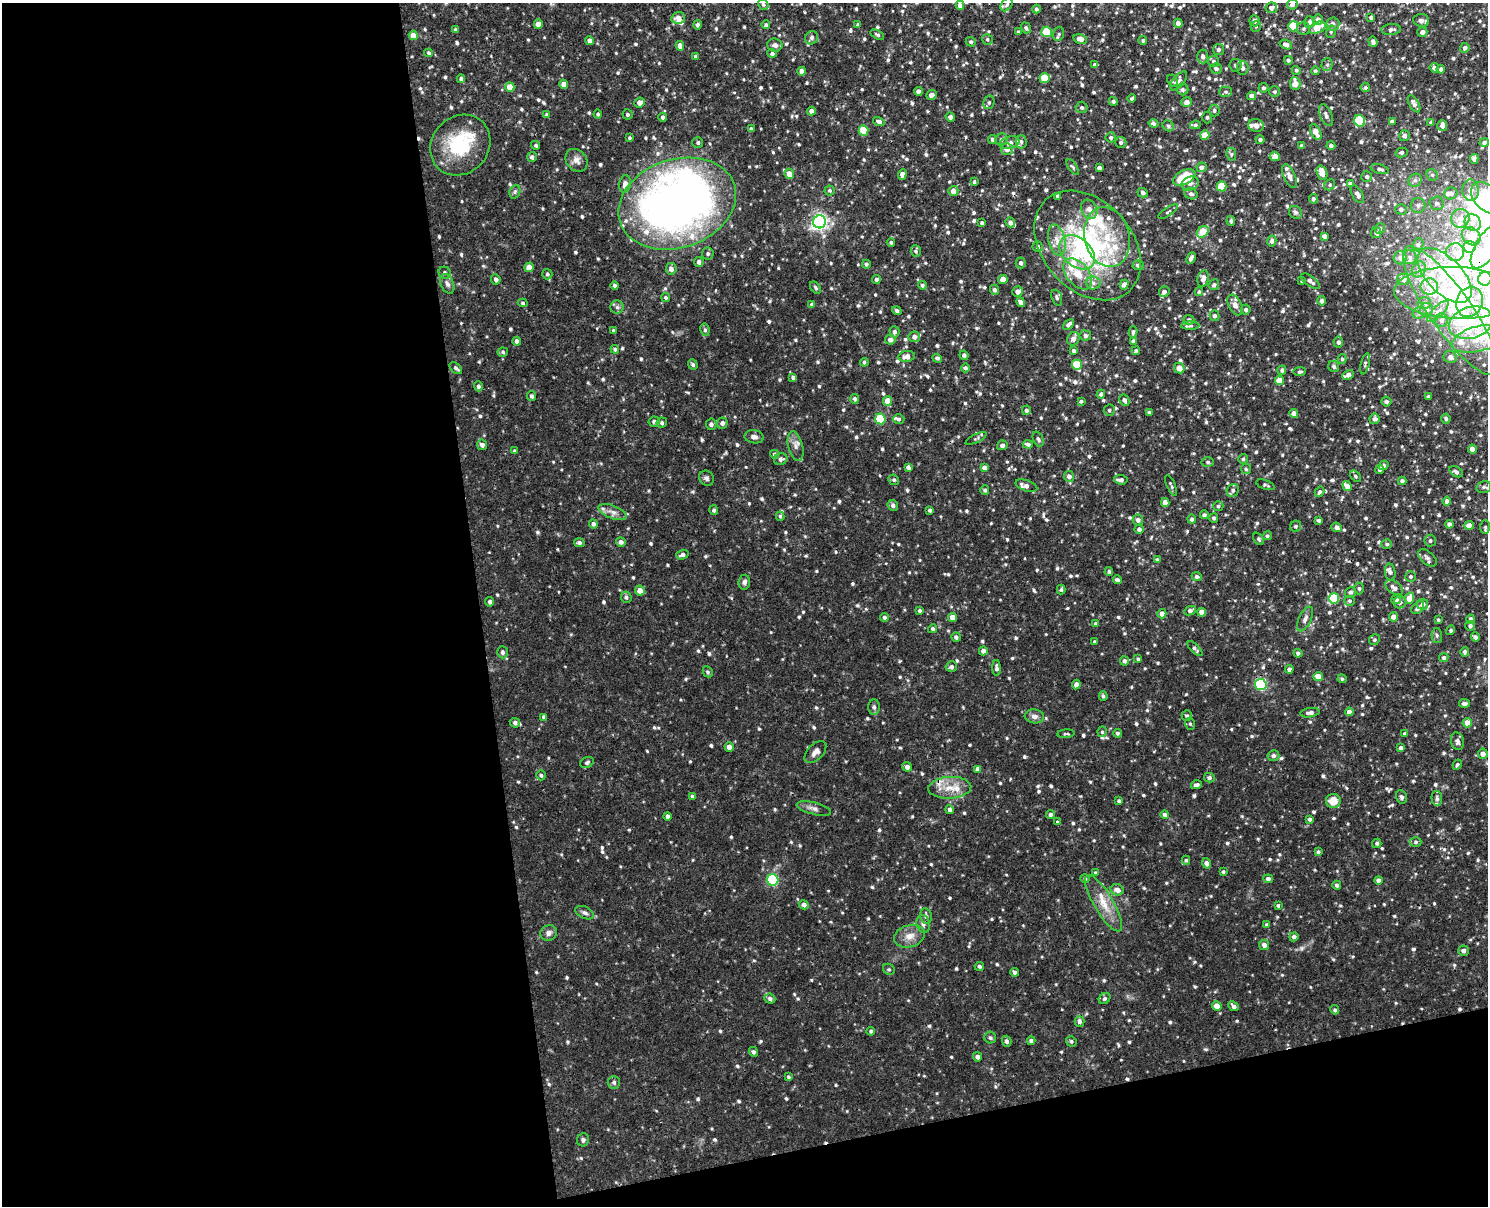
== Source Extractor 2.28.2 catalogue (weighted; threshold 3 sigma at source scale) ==
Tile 10 of 3 x 4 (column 1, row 4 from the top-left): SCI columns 151-1636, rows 60-1263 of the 4867 x 4930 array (HDU 1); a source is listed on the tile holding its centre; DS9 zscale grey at full resolution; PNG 1490 x 1208 px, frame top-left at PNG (2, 3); each listed source drawn as its Kron ellipse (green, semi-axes under 4 px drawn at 4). Shown black and unused: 37% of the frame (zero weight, under 3 of 4 exposures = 6% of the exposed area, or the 3 px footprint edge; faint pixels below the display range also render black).
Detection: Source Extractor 2.28.2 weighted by HDU 2 'WHT'; one run over the whole footprint, this tile lists its part. Background 0.0315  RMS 0.0032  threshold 0.0143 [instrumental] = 3 sigma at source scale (4.5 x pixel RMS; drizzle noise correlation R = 1.50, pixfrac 1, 0.05/0.05 arcsec/px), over >= 5 px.
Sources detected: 1076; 5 inside a brighter object's white glare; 5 cosmic-ray / hot-pixel residue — neither listed nor drawn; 50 inside a brighter listed object's ellipse — not listed separately; of the other 1016, all 500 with FLUX_AUTO >= 0.529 (the completeness limit of this list) listed and drawn (516 fainter detections not listed), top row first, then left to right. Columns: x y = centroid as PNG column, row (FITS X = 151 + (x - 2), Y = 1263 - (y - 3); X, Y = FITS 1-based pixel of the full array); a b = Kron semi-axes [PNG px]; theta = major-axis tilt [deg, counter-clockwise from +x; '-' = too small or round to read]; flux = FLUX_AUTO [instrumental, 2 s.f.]
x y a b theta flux
763 4 6 5 - 0.58
1007 4 7 5 51 0.81
1292 4 5 5 - 1.3
960 5 4 4 - 1.7
1271 8 5 5 - 1.3
1036 9 4 4 - 0.67
1371 17 4 4 - 0.75
678 18 7 6 - 2
1318 20 5 5 - 1.5
1421 20 8 6 -6 1.4
1255 21 5 5 - 1
1309 22 6 5 - 0.9
1178 23 4 4 - 1.2
538 24 4 4 - 3
1333 24 6 6 - 1.5
698 25 4 4 - 0.75
766 25 4 4 - 0.64
858 25 4 3 - 0.57
1256 26 5 5 - 0.58
1293 26 5 5 - 10
1026 28 6 4 -54 0.66
1304 28 6 6 - 0.75
1317 28 9 5 24 5.5
1391 29 9 5 4 1.1
456 30 4 3 - 0.72
1018 32 3 3 - 0.56
1046 32 5 5 - 7.7
1331 32 6 4 71 0.55
1422 32 5 5 - 1.6
1059 34 7 5 76 0.65
413 35 5 4 - 3.6
877 35 7 4 -29 0.53
812 38 7 6 - 0.94
987 39 5 5 - 0.64
1080 39 7 4 -13 2.1
1143 40 4 4 - 0.58
589 41 4 4 - 1.4
971 42 5 4 - 0.56
1373 42 5 3 - 0.82
775 45 7 6 - 1.1
1286 45 6 4 -20 1.3
680 46 5 4 - 2
1465 48 5 4 - 1
1218 49 5 5 - 0.85
429 53 4 4 - 0.59
772 53 4 4 - 0.66
696 56 4 3 - 0.78
1203 56 7 5 -86 1.3
1288 60 4 4 - 0.64
1213 61 5 5 - 0.65
1327 64 6 5 - 0.62
1095 65 4 4 - 0.75
1236 65 6 6 - 0.82
1242 68 7 6 - 1.2
1434 68 5 4 - 1.1
1216 69 6 5 - 0.76
1441 69 4 4 - 0.93
1296 70 5 4 - 0.63
802 71 4 4 - 1.6
1315 71 4 4 - 0.58
1044 78 5 5 - 7.1
461 79 4 3 - 0.73
1172 81 6 5 - 0.58
1179 81 11 5 49 0.87
564 84 4 4 - 2.3
1295 84 6 5 - 3.2
510 87 5 4 - 4.5
1365 87 5 4 - 0.64
1263 88 5 4 - 0.7
1182 89 6 6 - 0.61
918 91 4 4 - 1.7
1226 92 6 5 - 0.64
1275 92 5 5 - 0.65
931 95 5 5 - 1.1
1252 96 4 4 - 1.4
1132 99 4 4 - 0.63
1113 101 4 4 - 0.77
639 102 5 5 - 1.8
989 102 7 5 76 0.79
1187 102 5 5 - 1.6
1414 104 9 5 -60 1.2
1082 107 6 6 - 0.67
811 111 4 4 - 1.3
1214 111 6 5 - 0.79
598 114 4 4 - 0.54
627 114 5 5 - 0.73
547 115 4 4 - 0.86
1326 115 12 6 -67 1.2
663 117 4 4 - 0.89
950 117 5 4 - 1
1207 117 6 4 89 0.62
1360 121 6 5 - 16
1392 121 4 3 - 1.1
879 122 6 4 -16 1
1431 122 3 3 - 0.66
1153 123 5 4 - 0.62
1195 125 5 4 - 0.53
1256 125 7 6 - 1.8
1442 125 5 5 - 1.6
1168 126 6 5 - 0.55
751 129 4 4 - 0.61
863 130 5 5 - 8.4
1316 132 8 5 -63 3.4
1205 135 4 4 - 4.3
1404 136 5 5 - 1
1111 137 5 5 - 0.77
629 138 4 3 - 0.54
1001 139 6 5 - 0.8
992 140 4 4 - 0.8
1260 140 4 4 - 0.71
1021 142 7 5 -89 0.91
1484 142 4 4 - 0.96
698 143 5 5 - 0.56
1009 143 10 6 15 1.5
1121 143 6 5 - 0.79
460 145 32 28 47 19
535 145 5 4 - 0.56
1302 146 3 3 - 0.74
1331 146 4 4 - 0.84
1007 149 6 6 - 1.7
1401 153 6 4 13 0.67
1231 154 6 5 - 0.6
1275 156 5 5 - 2.7
532 157 5 5 - 0.85
1474 159 5 4 - 1.3
576 160 12 10 -51 1.9
1073 167 9 4 -55 0.58
1202 167 5 5 - 1.1
1099 168 4 4 - 1.1
1380 169 9 4 -16 0.86
1322 173 7 5 -71 4.2
789 174 5 5 - 2.5
902 174 5 4 - 1.9
1432 175 6 5 - 0.63
1289 176 13 6 -67 1.6
1367 177 5 5 - 0.66
1184 178 12 7 28 11
1415 180 7 6 - 0.98
974 182 4 3 - 0.63
625 184 9 5 81 1.8
1190 184 9 6 21 1.1
1350 184 4 4 - 0.76
1330 185 6 5 - 0.53
1222 186 5 5 - 8.3
830 190 5 5 - 0.56
1471 190 11 8 -86 2.4
953 191 5 5 - 1.9
515 192 7 5 69 0.7
1143 193 5 4 - 0.91
1451 193 6 6 - 1.3
1191 194 7 5 -18 0.81
1357 194 10 5 -60 1.4
1058 196 4 3 - 0.68
1487 198 18 12 -45 9.2
1313 199 5 4 - 0.83
1436 203 7 6 - 1.1
677 204 60 44 19 220
1418 205 7 7 - 1.2
1089 209 10 7 -60 1.8
1401 209 5 5 - 1.2
1168 212 11 3 34 0.53
1295 212 7 6 - 0.75
1460 218 9 9 - 2.7
1231 221 5 4 - 0.6
819 222 6 6 - 110
1010 222 5 4 - 1.1
982 223 4 3 - 0.98
1473 223 9 7 -50 2
1380 228 5 5 - 0.68
1203 232 6 5 - 6.9
1376 232 5 5 - 0.64
1324 236 4 4 - 1.2
1471 236 10 8 -41 3.5
1107 237 30 22 -76 15
1057 240 16 8 -77 3.1
1272 241 5 4 - 0.97
891 242 4 4 - 0.56
1088 245 62 45 -48 63
1418 245 6 5 - 0.85
1487 246 25 11 58 11
1038 247 5 5 - 0.84
1470 247 6 6 - 12
916 251 5 5 - 0.6
1077 252 20 14 -42 8.7
1455 252 9 9 - 2.7
708 254 6 6 - 0.77
1410 257 7 6 - 0.98
1191 258 6 3 64 1
1400 258 6 6 - 1.5
699 262 5 4 - 1.2
1021 263 5 5 - 0.97
866 264 4 4 - 0.63
1138 265 5 5 - 0.96
529 267 5 4 - 2.4
671 269 6 5 - 1.4
1419 269 8 6 60 1.3
445 273 6 5 - 0.72
547 274 5 5 - 0.75
1078 274 18 11 -51 5.6
1445 275 34 17 -46 17
1203 278 8 5 78 1.9
496 279 5 4 - 1.1
876 279 4 4 - 0.7
1003 279 4 4 - 2.5
1403 279 6 5 - 1.9
1485 279 7 6 - 34
1302 281 3 3 - 0.58
1310 281 11 5 -36 1.4
1093 283 7 6 - 1.1
447 284 10 6 -67 1.3
615 285 4 4 - 0.76
922 285 4 4 - 0.58
1124 285 5 4 - 1.8
1214 285 5 5 - 0.98
1429 287 8 8 - 2.3
815 288 7 4 -53 0.58
994 290 5 4 - 0.82
1018 291 6 5 - 1.6
1164 292 5 5 - 0.99
1199 292 4 4 - 0.58
1456 293 62 26 -2 40
665 298 5 4 - 0.62
1057 298 8 5 -70 0.61
1322 301 5 4 - 0.92
1021 302 5 4 - 1.3
1470 302 15 13 63 6.2
523 303 5 4 - 0.55
1424 303 6 5 - 0.78
812 304 4 4 - 0.74
1235 305 11 6 -64 1.6
617 307 6 6 - 0.77
1246 309 5 5 - 0.71
1426 310 7 6 - 1.5
897 311 5 4 - 0.73
1450 311 77 21 -55 37
1438 312 14 5 45 1.5
1419 313 7 5 17 0.83
1214 316 5 5 - 0.86
1189 320 5 5 - 0.93
1441 320 7 6 - 0.98
1471 323 22 15 16 13
1068 324 6 4 41 1.1
1190 326 9 4 1 0.67
705 330 6 4 -80 0.64
614 331 4 3 - 0.76
894 332 5 5 - 1.1
1133 332 5 4 - 0.63
1085 335 6 5 - 1
914 337 6 5 - 1.5
1073 339 7 6 - 1.5
1478 339 26 12 15 9.7
890 340 5 5 - 1.6
517 341 4 4 - 1.3
1133 341 4 4 - 1.2
1338 342 5 5 - 0.97
615 349 4 4 - 0.6
1074 351 4 4 - 0.83
1136 351 4 4 - 0.61
503 352 5 4 - 0.59
964 355 5 4 - 0.89
907 356 8 5 7 2.1
1450 357 7 6 - 1.2
937 358 5 4 - 0.69
1342 359 5 4 - 0.53
864 362 4 3 - 0.67
693 364 5 4 - 0.67
1365 364 11 3 76 0.58
1077 365 5 5 - 9.8
1334 366 6 5 - 0.9
456 368 7 4 -41 0.8
965 368 4 4 - 0.68
1179 368 6 5 - 3
1282 370 5 4 - 0.69
1300 372 6 4 5 0.63
1348 375 6 4 26 1.9
793 377 4 4 - 0.84
1279 380 4 4 - 4.9
478 386 5 4 - 0.86
1101 394 4 4 - 0.79
531 396 5 4 - 0.72
1428 397 3 3 - 0.65
855 399 5 4 - 0.72
1124 400 6 4 -62 1.1
887 401 5 4 - 3.7
1081 401 4 3 - 0.56
1386 402 5 5 - 0.71
1026 410 4 4 - 0.74
1109 410 5 5 - 0.62
1149 413 3 3 - 0.65
1294 413 4 4 - 1.8
880 419 5 5 - 14
899 419 5 4 - 0.62
1374 419 5 5 - 1.1
1446 419 5 4 - 0.74
654 421 5 5 - 0.86
662 423 5 5 - 0.77
722 423 5 5 - 1.1
711 424 5 5 - 1.1
754 437 9 6 -8 1.3
976 438 11 4 27 0.59
1038 439 8 5 -67 0.84
1028 444 5 4 - 0.82
482 445 5 5 - 1.3
1002 445 5 5 - 0.95
796 446 15 7 -76 1.8
1472 449 4 4 - 2.2
515 451 4 3 - 0.76
774 454 4 4 - 0.53
781 459 7 5 22 1
1243 459 5 5 - 0.62
1208 462 6 5 - 0.66
1384 465 5 4 - 0.6
908 467 4 4 - 0.94
984 468 4 4 - 1.5
1246 469 5 5 - 0.56
1380 469 4 3 - 0.9
1456 472 7 4 -32 0.82
1069 476 5 5 - 1.6
1355 476 6 4 -44 0.53
706 478 8 7 - 0.87
894 480 5 5 - 0.57
1121 480 7 4 -5 1.1
1402 481 4 4 - 0.92
1171 485 11 4 -67 0.65
1265 485 9 4 -18 0.67
1026 486 11 5 -19 1.6
1347 486 5 4 - 2.1
1484 487 7 5 16 0.79
985 490 4 4 - 0.65
1233 490 6 6 - 1
1319 492 5 4 - 0.75
1447 501 4 4 - 1.4
1165 502 4 4 - 1.8
893 505 5 5 - 0.98
1218 506 5 5 - 0.62
714 510 5 4 - 0.71
930 510 4 3 - 0.71
613 512 15 6 -21 1.9
1204 515 4 4 - 0.78
780 516 5 3 - 0.57
1214 518 5 4 - 0.69
1192 519 4 4 - 0.84
1138 520 5 5 - 1.2
1319 520 3 3 - 0.75
593 524 4 4 - 0.91
1449 524 4 4 - 1.1
1469 525 5 4 - 2.1
1296 526 6 5 - 0.64
1337 527 5 4 - 1.2
1485 527 7 5 -90 0.59
1139 529 5 4 - 0.87
1267 536 5 4 - 0.68
1258 539 7 4 -54 0.54
1430 540 6 5 - 0.73
621 542 5 5 - 1.2
579 543 5 4 - 0.76
1387 544 5 4 - 0.61
682 555 6 4 19 0.93
1427 558 11 6 -41 1.2
1157 560 4 4 - 0.7
1109 572 4 4 - 0.61
1390 572 8 5 -81 0.88
1197 576 5 4 - 0.71
1410 576 5 5 - 0.57
1117 580 4 4 - 0.82
744 582 7 5 82 1.3
1359 588 6 4 -90 0.74
1394 588 10 6 -34 1.4
1061 590 5 4 - 0.58
640 591 5 5 - 2.6
1350 592 5 5 - 0.84
626 597 6 5 - 0.73
1334 598 5 5 - 16
1409 598 6 4 74 5
1396 600 5 4 - 0.97
1349 601 5 5 - 0.66
490 602 5 4 - 0.86
1400 602 6 6 - 0.84
1423 604 5 5 - 1.5
1418 608 7 5 46 0.99
919 611 4 4 - 0.56
1190 611 6 4 26 1.2
1202 612 4 4 - 2.4
1162 614 4 4 - 2.2
884 617 4 4 - 0.79
952 617 4 4 - 2.7
1394 617 4 4 - 2
1305 619 13 6 64 1.3
1471 619 4 4 - 1.2
1438 620 4 4 - 0.55
1096 624 4 4 - 0.64
1470 626 5 5 - 0.8
933 629 4 4 - 0.71
1451 630 5 4 - 0.64
1437 636 7 5 -88 0.74
956 637 5 4 - 0.82
1475 637 5 4 - 0.79
1374 640 5 5 - 0.63
1095 642 3 3 - 0.59
1195 649 9 4 -44 0.82
983 651 4 4 - 1.3
502 652 6 5 - 0.75
1465 652 5 4 - 0.81
1298 653 4 4 - 0.84
1444 658 4 4 - 0.72
1138 659 4 3 - 0.54
1124 661 5 4 - 0.96
951 667 5 5 - 0.97
997 668 8 4 -87 0.81
1289 669 4 4 - 0.86
708 672 6 4 -62 0.65
1318 677 5 4 - 4
1342 679 4 4 - 0.61
1076 685 5 4 - 1.6
1261 685 6 5 - 30
1103 696 5 3 - 0.63
1465 703 5 4 - 0.93
874 707 8 5 -90 0.78
1349 712 4 4 - 1.6
1310 713 9 4 8 1.3
1034 716 9 7 -8 1.5
1187 716 5 5 - 0.62
544 717 4 3 - 0.89
515 723 5 4 - 1
1467 723 5 4 - 3
1190 724 6 5 - 0.54
1102 732 5 4 - 0.54
1117 733 4 4 - 0.67
1066 734 8 3 5 0.53
1405 734 4 4 - 0.91
1457 741 9 6 -79 1.2
729 747 4 4 - 2.2
1401 748 4 4 - 0.96
815 752 13 8 46 1.7
1483 754 5 5 - 1.7
1273 756 6 5 - 0.91
587 763 7 5 28 0.71
1457 765 5 4 - 0.64
907 767 5 4 - 1.3
978 769 4 4 - 1.5
541 775 5 4 - 0.63
1209 778 5 4 - 0.9
1196 785 5 4 - 0.98
950 788 21 11 3 5.3
692 796 4 4 - 0.77
1402 797 7 5 -69 0.77
1437 798 7 5 -86 0.84
1119 801 4 3 - 0.61
1333 801 7 7 - 3.9
814 808 17 6 -14 1.5
950 810 4 4 - 0.98
1051 814 4 4 - 0.85
1165 815 4 4 - 1.1
667 816 4 4 - 0.86
1310 819 4 4 - 0.78
1057 822 3 3 - 0.79
1416 842 6 5 - 0.62
1377 843 5 4 - 0.53
1318 852 4 4 - 0.6
1186 860 4 4 - 0.55
1206 863 5 4 - 1.1
1223 872 3 3 - 0.56
1096 873 4 4 - 0.71
1085 878 4 4 - 0.76
1268 879 5 4 - 1.1
773 880 6 5 - 31
1378 880 4 4 - 1.1
1337 885 4 4 - 0.81
1117 890 6 5 - 2
1104 903 32 9 -59 6
804 905 5 4 - 1.3
1278 905 4 3 - 0.55
585 913 10 6 -26 0.95
926 916 7 5 -78 1.2
923 924 9 6 -80 1.2
1267 925 4 4 - 0.66
549 933 8 7 - 1.2
909 936 16 11 18 3.2
1294 937 4 4 - 1
1264 945 5 5 - 1.6
1463 951 5 5 - 1.2
979 966 4 4 - 0.86
889 969 6 5 - 0.55
1015 972 4 3 - 0.95
1105 998 6 5 - 0.62
770 999 5 5 - 1
1217 1006 5 4 - 2.9
1234 1006 5 4 - 1.1
1335 1010 5 4 - 0.67
1079 1021 5 5 - 0.96
871 1031 4 4 - 0.64
990 1038 6 6 - 0.6
1007 1041 5 4 - 0.81
1031 1041 4 4 - 0.74
1071 1041 5 5 - 0.58
753 1052 5 4 - 0.83
977 1057 5 4 - 1.3
789 1077 4 4 - 0.53
614 1082 6 6 - 0.83
583 1140 6 6 - 0.71
Overlapping masked pixels (flux is a lower limit): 4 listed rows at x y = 677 204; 1088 245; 1485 279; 950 788
Isophote crosses this tile's border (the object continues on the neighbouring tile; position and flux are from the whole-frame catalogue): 6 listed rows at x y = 1292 4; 1487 198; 1487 246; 1485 279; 1478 339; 1484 487